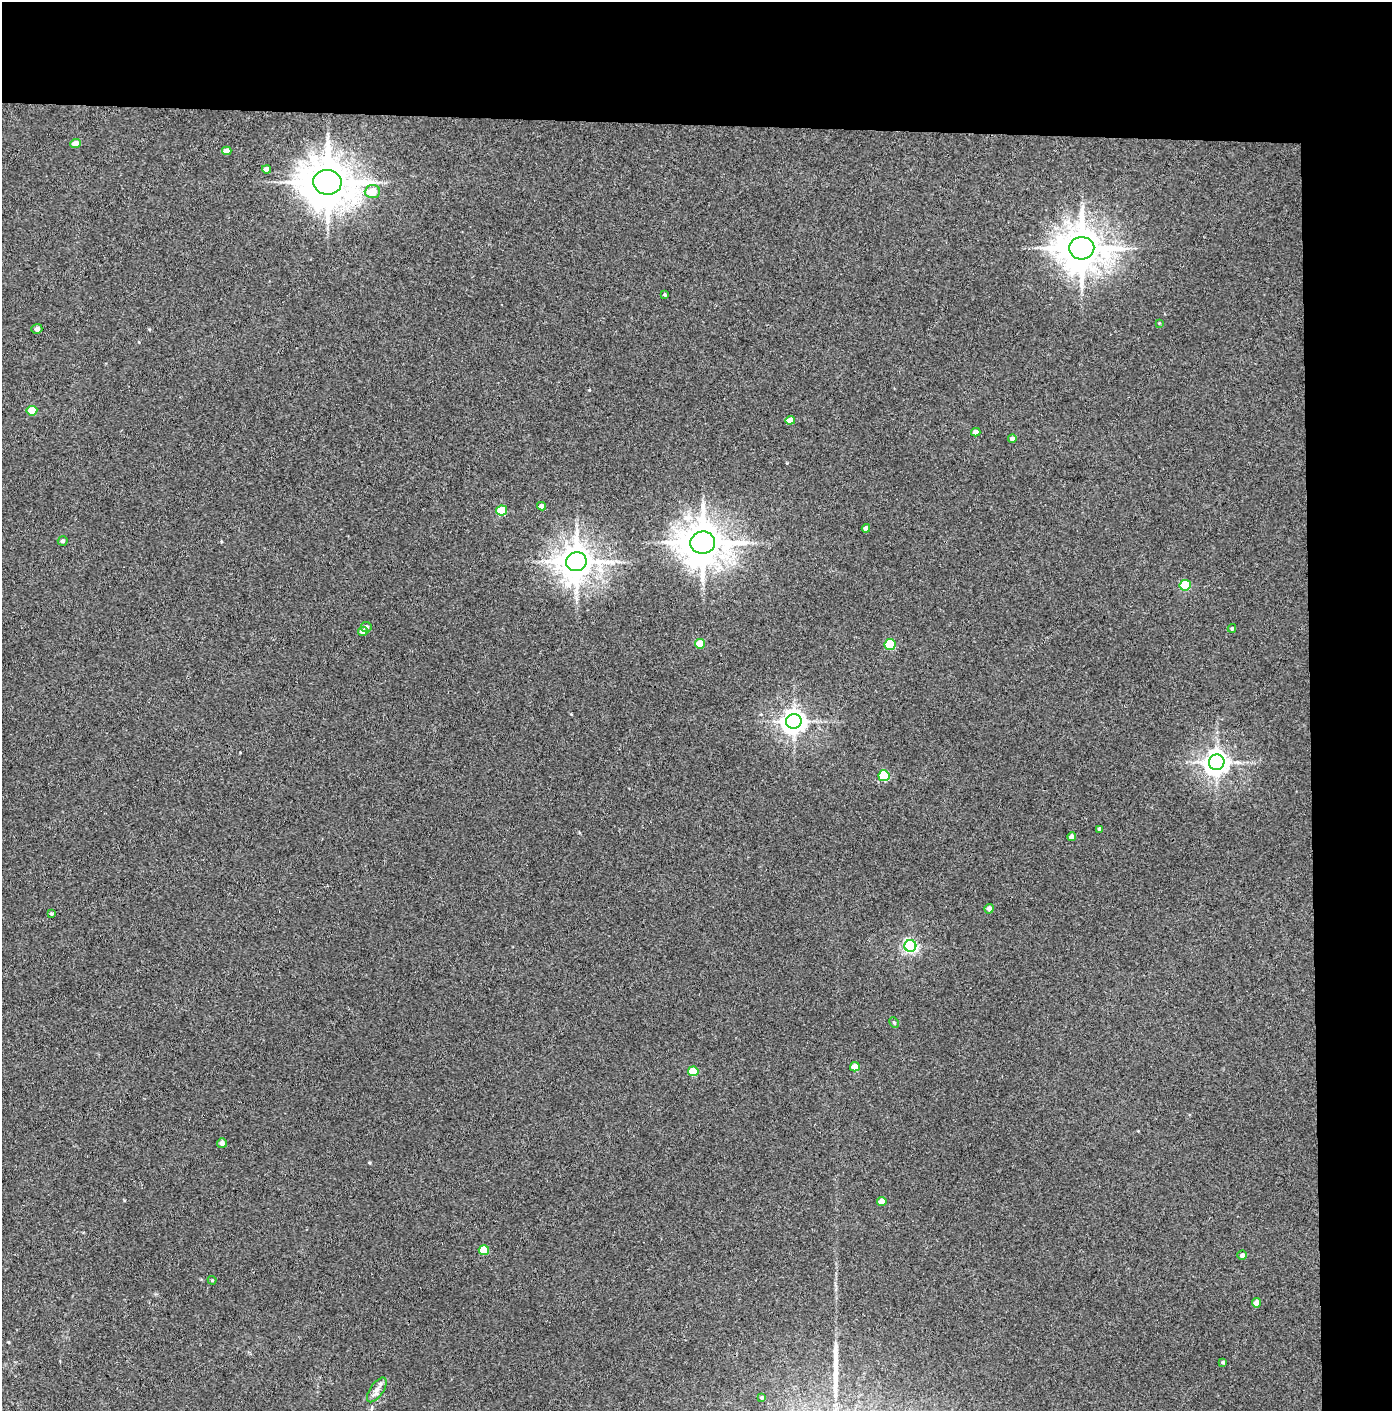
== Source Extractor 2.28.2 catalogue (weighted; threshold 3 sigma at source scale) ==
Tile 3 of 3 x 3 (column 3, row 1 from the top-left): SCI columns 2856-4245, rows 2821-4229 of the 4317 x 4236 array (HDU 1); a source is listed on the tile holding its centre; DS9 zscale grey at full resolution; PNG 1394 x 1413 px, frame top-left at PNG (2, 2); each listed source drawn as its Kron ellipse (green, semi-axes under 4 px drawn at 4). Shown black and unused: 14% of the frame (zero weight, under 3 of 4 exposures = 6% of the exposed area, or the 3 px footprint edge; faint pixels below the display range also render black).
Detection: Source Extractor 2.28.2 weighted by HDU 2 'WHT'; one run over the whole footprint, this tile lists its part. Background 0.081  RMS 0.0062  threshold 0.0279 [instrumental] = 3 sigma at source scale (4.5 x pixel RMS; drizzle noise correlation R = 1.50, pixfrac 1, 0.05/0.05 arcsec/px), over >= 5 px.
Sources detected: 46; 1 long thin detection or spike segment (spike, bleed or trail) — neither listed nor drawn; the other 45 listed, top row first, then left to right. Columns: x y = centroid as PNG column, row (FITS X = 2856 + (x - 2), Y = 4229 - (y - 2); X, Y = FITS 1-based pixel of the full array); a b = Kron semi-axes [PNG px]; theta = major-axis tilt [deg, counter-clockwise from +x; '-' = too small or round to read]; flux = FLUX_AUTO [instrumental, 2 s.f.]
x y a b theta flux
76 143 5 4 - 5.9
227 151 4 4 - 4.4
267 169 4 4 - 3.3
327 182 14 12 -7 2600
372 191 7 6 - 9.3
1082 248 12 11 - 2100
664 294 3 3 - 0.78
1159 323 3 3 - 0.49
37 329 5 5 - 2.6
32 411 5 5 - 18
790 420 5 4 - 5.2
976 432 4 4 - 3.8
1012 438 4 4 - 1.9
541 506 4 4 - 2.6
501 510 5 5 - 22
866 528 4 4 - 3.3
63 541 5 4 - 1.4
703 543 12 11 - 2000
576 562 10 9 - 1300
1185 585 5 5 - 36
366 627 5 5 - 1.9
1232 628 4 3 - 0.84
363 631 5 4 - 3.9
700 644 5 5 - 14
890 644 5 5 - 38
794 721 7 7 - 540
1217 762 8 7 - 520
884 776 5 5 - 42
1100 829 4 4 - 1.2
1072 837 4 4 - 3
989 909 5 4 - 2.9
52 914 3 3 - 0.8
910 946 6 6 - 130
894 1023 5 4 - 0.9
855 1067 5 4 - 10
693 1071 5 5 - 18
222 1143 5 4 - 2.8
882 1201 4 4 - 6.2
484 1250 5 5 - 18
1242 1255 5 4 - 2
212 1280 4 4 - 0.58
1256 1303 4 4 - 4.7
1223 1362 3 3 - 0.77
377 1390 14 6 56 3.6
762 1398 4 4 - 0.82